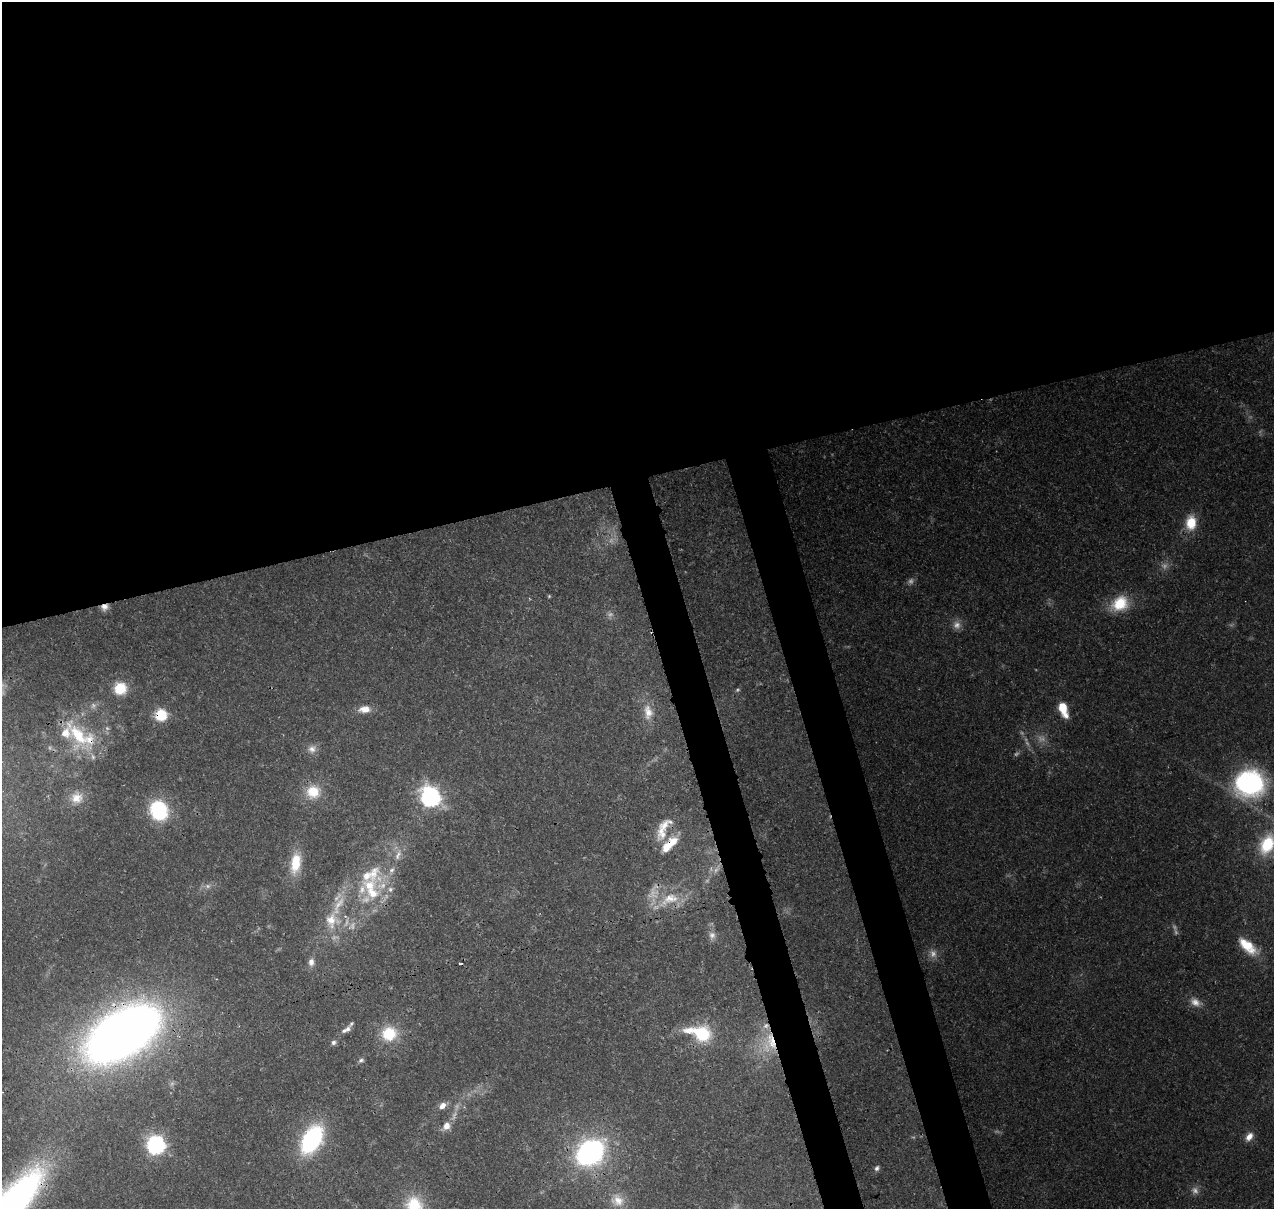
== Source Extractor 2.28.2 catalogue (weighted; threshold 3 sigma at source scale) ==
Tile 2 of 4 x 4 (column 2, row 1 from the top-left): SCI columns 1391-2662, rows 3751-4957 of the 5318 x 5038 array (HDU 1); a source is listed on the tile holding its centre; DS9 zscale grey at full resolution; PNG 1276 x 1211 px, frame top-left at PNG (2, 2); no overlay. Shown black and unused: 44% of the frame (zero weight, under 3 of 4 exposures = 8% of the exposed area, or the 3 px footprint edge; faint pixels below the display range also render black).
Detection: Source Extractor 2.28.2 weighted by HDU 2 'WHT'; one run over the whole footprint, this tile lists its part. Background 0.067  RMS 0.003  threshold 0.0137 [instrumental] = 3 sigma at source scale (4.5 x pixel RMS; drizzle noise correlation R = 1.50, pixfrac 1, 0.0396/0.0396 arcsec/px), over >= 5 px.
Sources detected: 82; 21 too faint to see at this stretch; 2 cosmic-ray / hot-pixel residue — not listed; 16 inside a brighter listed object's ellipse — not listed separately; the other 43 listed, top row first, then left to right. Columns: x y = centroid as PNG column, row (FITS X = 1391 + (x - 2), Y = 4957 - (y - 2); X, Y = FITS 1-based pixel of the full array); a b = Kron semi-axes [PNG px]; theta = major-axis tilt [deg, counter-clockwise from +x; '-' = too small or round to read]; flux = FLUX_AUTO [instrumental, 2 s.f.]
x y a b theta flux
1191 523 18 13 85 7.7
549 596 4 4 - 0.33
1120 604 24 18 33 10
104 607 9 8 - 1.9
120 688 12 12 - 8.8
1063 708 13 7 -70 9.7
364 709 14 8 3 3.5
648 712 23 12 -82 5.1
161 715 6 6 - 37
78 735 49 23 -60 18
312 749 11 10 - 2
1250 784 29 26 11 51
313 792 18 17 - 7.6
431 797 9 8 - 140
76 798 18 16 11 5.1
159 810 17 15 -64 26
662 833 27 15 -89 6.3
1267 844 23 15 63 13
295 863 24 12 81 9.4
371 874 40 30 32 20
208 886 8 6 21 1.1
669 899 37 15 25 11
332 920 23 22 - 9.5
712 935 11 9 -88 1.7
1248 946 26 11 -42 8.1
311 962 10 8 90 1.8
1195 1002 16 10 -34 3
348 1029 8 6 17 1.1
702 1033 25 19 -21 14
122 1034 62 34 33 350
389 1034 19 18 - 10
771 1041 29 15 -69 12
333 1042 6 6 - 0.95
361 1060 7 5 18 0.78
442 1106 9 7 41 2.2
446 1126 12 9 59 2.6
1249 1137 12 8 52 2.7
312 1139 28 16 60 41
156 1145 7 7 - 120
590 1153 18 14 39 93
877 1168 7 6 - 0.89
617 1200 19 16 -33 5.4
414 1205 25 21 -63 13
Overlapping masked pixels (flux is a lower limit): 6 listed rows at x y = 104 607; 161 715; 78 735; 669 899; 122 1034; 771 1041
Isophote crosses this tile's border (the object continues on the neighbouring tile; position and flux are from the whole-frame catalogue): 2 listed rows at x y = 1267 844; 414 1205